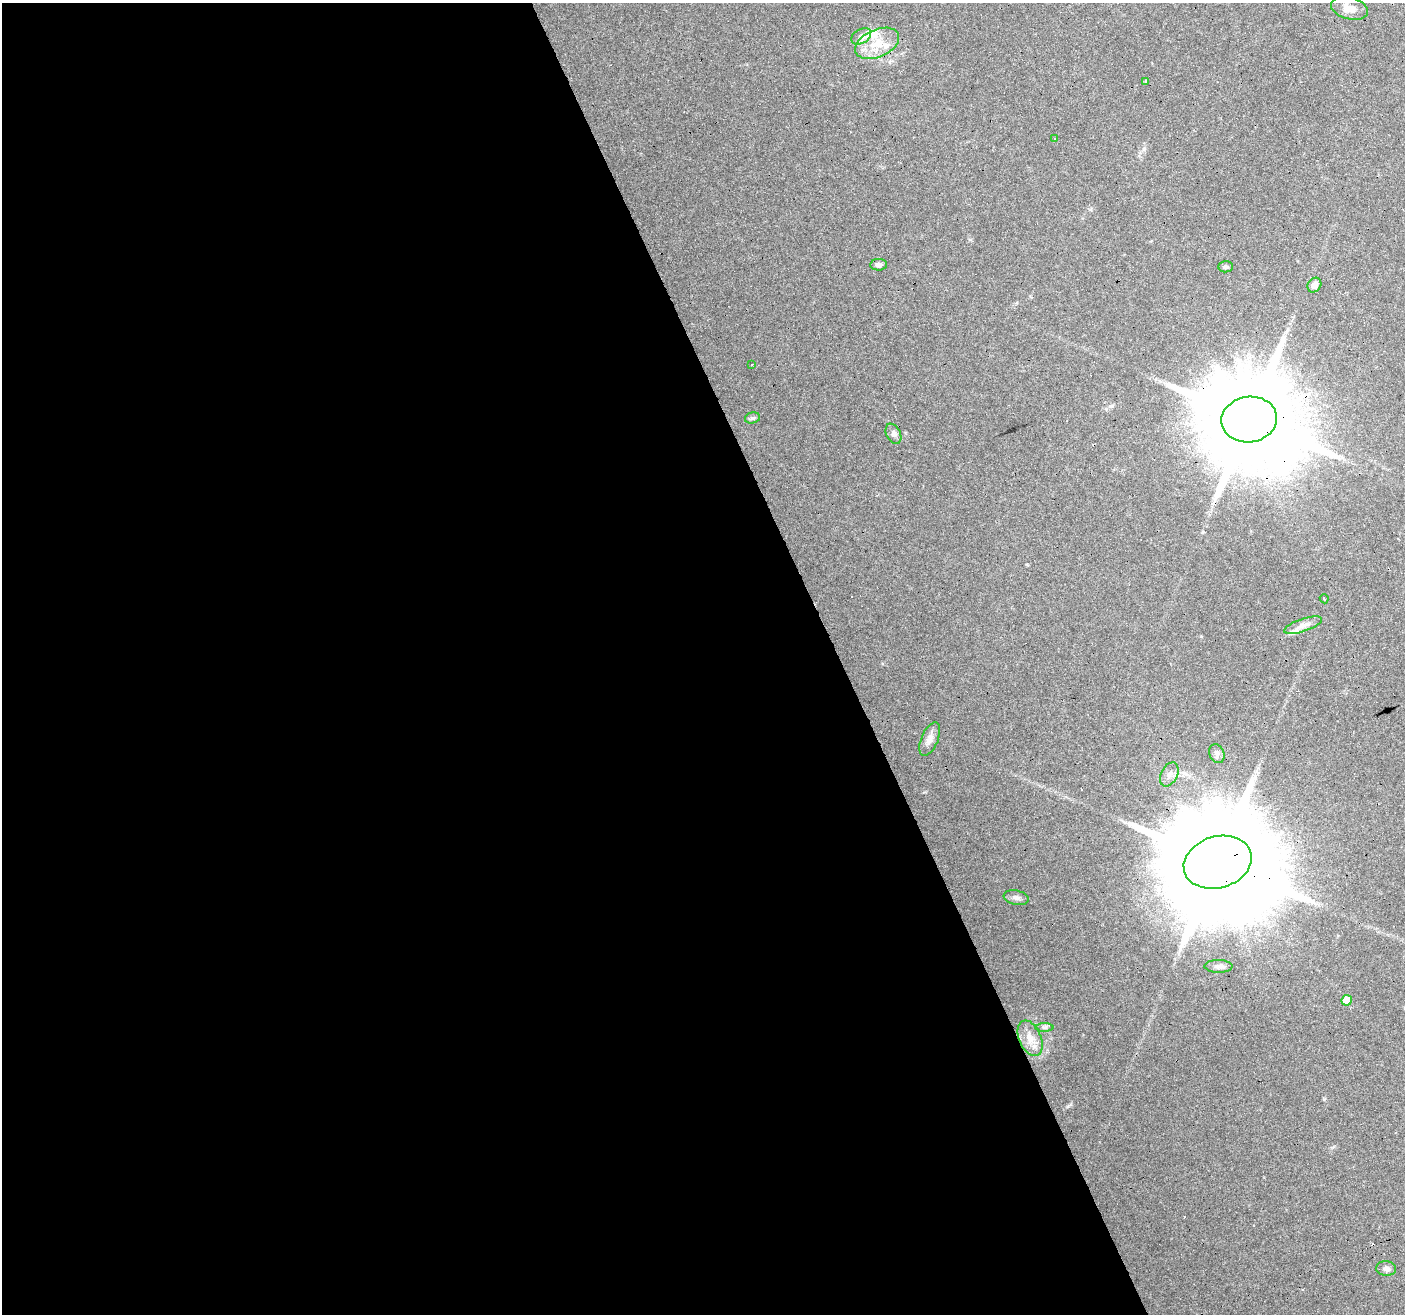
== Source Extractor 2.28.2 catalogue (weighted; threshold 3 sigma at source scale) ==
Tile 9 of 4 x 4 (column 1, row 3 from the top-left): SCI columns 1-1403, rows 1394-2705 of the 5611 x 5467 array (HDU 1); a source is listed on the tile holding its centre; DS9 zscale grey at full resolution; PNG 1407 x 1316 px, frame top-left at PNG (2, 3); each listed source drawn as its Kron ellipse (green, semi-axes under 4 px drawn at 4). Shown black and unused: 60% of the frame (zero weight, under 4 of 8 exposures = <1% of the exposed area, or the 3 px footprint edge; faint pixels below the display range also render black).
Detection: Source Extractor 2.28.2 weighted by HDU 2 'WHT'; one run over the whole footprint, this tile lists its part. Background 0.0498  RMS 0.0024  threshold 0.00977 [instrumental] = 3 sigma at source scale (4.09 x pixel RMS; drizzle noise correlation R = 1.36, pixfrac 0.8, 0.0396/0.0396 arcsec/px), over >= 5 px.
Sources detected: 35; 8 cosmic-ray / hot-pixel residue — neither listed nor drawn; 3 inside a brighter listed object's ellipse — not listed separately; the other 24 listed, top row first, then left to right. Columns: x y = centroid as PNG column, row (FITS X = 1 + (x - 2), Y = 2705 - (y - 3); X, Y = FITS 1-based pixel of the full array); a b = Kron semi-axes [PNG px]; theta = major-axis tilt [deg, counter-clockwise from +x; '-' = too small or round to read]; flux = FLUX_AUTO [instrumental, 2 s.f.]
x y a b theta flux
1349 8 19 11 -15 3
861 36 11 7 32 1.1
877 43 23 14 24 4.9
1145 81 3 3 - 0.49
1055 138 3 3 - 0.49
879 265 8 5 1 0.78
1226 267 7 5 4 0.48
1314 285 8 6 53 1.3
751 365 3 3 - 0.47
752 418 8 5 14 0.46
1249 419 28 23 9 5800
893 434 11 7 -64 0.88
1324 599 4 2 - 0.26
1303 625 20 6 19 1.5
930 739 17 8 67 1.6
1217 754 10 7 -69 0.84
1169 774 13 8 63 1.5
1218 862 34 26 17 8700
1016 898 13 7 -11 0.95
1218 966 14 6 -1 1.1
1347 1000 5 5 - 4.6
1044 1027 9 4 1 0.53
1030 1038 19 11 -67 2.8
1386 1269 10 7 -8 1
Overlapping masked pixels (flux is a lower limit): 2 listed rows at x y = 1249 419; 1218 862
Unlisted compact peaks at least as high as the median listed source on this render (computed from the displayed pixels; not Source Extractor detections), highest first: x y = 1324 1099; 1068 1106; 1027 564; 1091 209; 1112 406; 1201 636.